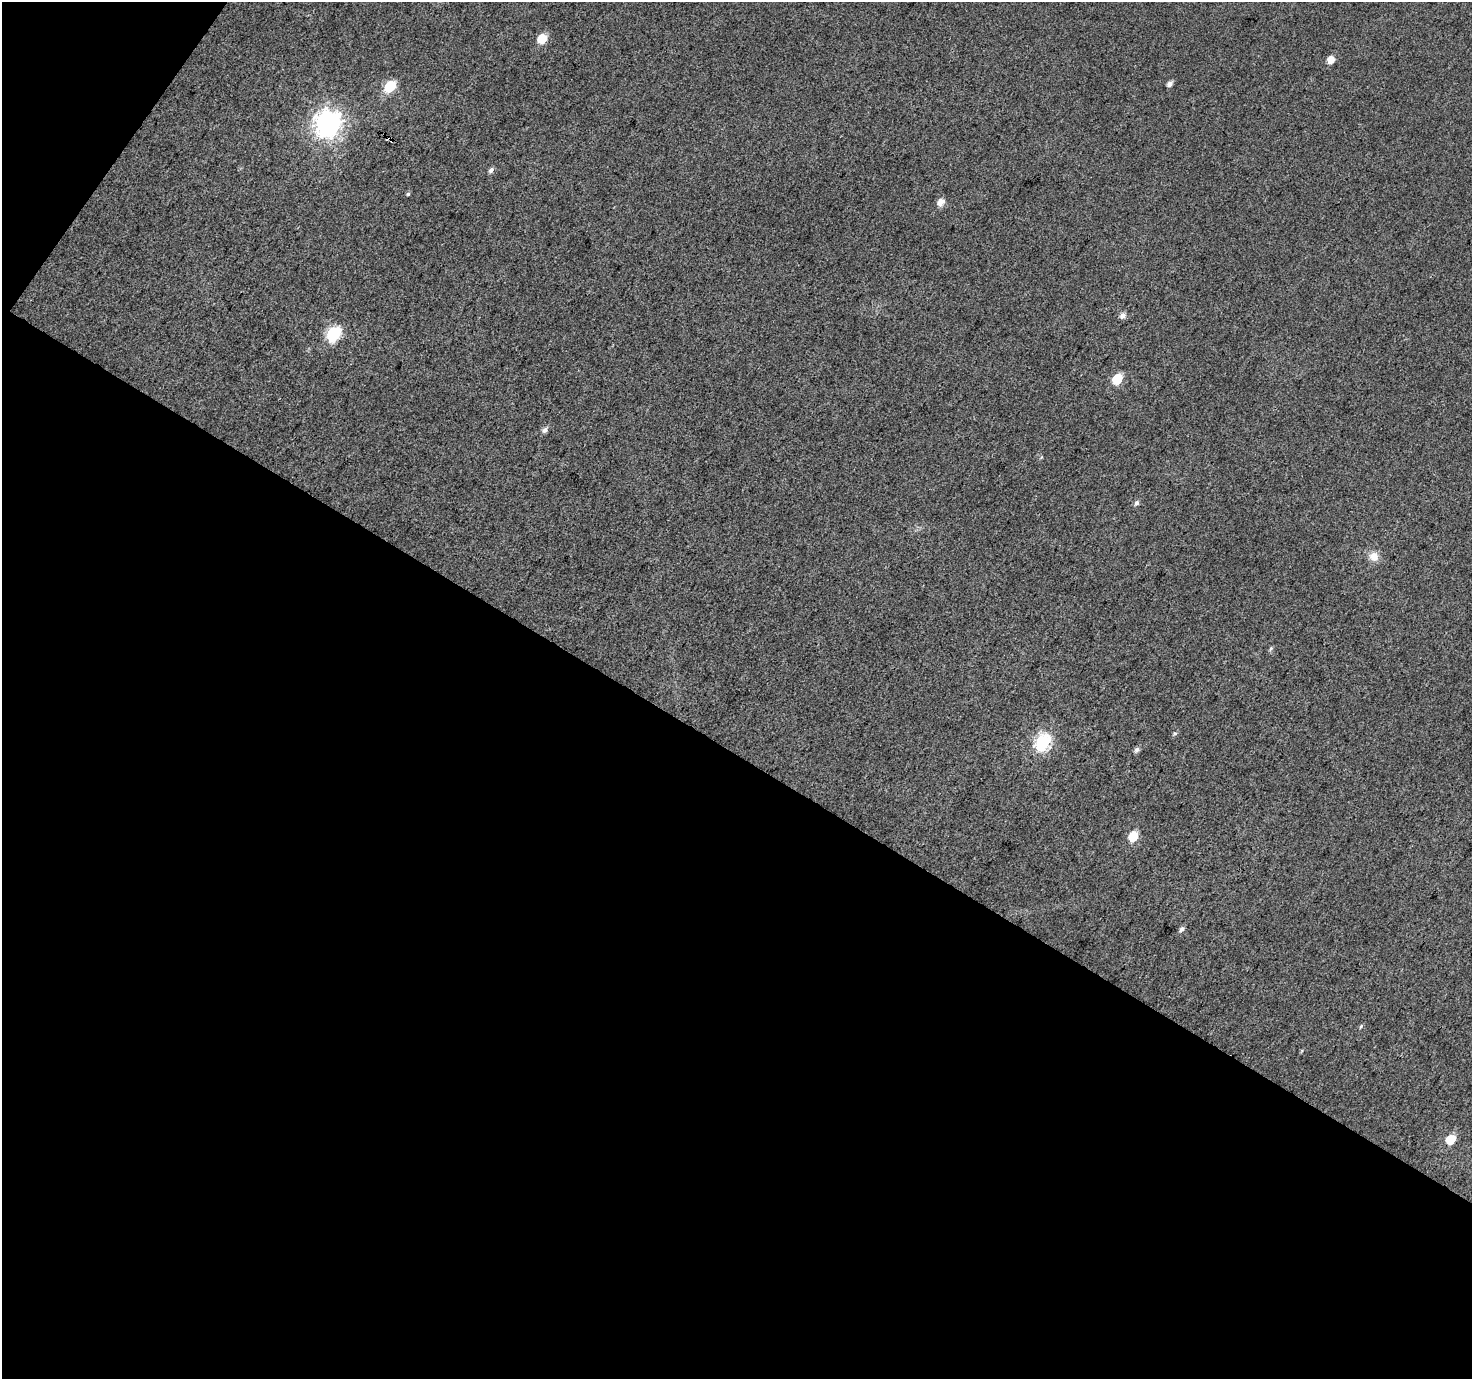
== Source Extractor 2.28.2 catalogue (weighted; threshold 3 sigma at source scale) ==
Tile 3 of 2 x 2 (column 1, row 2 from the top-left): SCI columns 2-1471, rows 118-1494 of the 2941 x 2969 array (HDU 1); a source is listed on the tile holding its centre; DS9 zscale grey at full resolution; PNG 1474 x 1381 px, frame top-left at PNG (2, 2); no overlay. Shown black and unused: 47% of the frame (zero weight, under 3 of 4 exposures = <1% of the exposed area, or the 3 px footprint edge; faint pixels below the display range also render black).
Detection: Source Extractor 2.28.2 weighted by HDU 2 'WHT'; one run over the whole footprint, this tile lists its part. Background 0.0273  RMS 0.011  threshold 0.0513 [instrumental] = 3 sigma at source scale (4.5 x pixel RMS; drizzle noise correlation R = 1.50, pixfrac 1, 0.0396/0.0396 arcsec/px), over >= 5 px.
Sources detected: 24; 2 cosmic-ray / hot-pixel residue — not listed; the other 22 listed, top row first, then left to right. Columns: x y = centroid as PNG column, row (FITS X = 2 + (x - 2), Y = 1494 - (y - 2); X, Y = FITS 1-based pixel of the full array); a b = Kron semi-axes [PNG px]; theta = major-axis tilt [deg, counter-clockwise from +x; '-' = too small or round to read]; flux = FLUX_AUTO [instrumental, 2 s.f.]
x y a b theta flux
542 38 6 6 - 31
1331 60 6 5 - 11
1170 84 6 5 - 4.9
390 86 7 6 - 64
328 123 10 9 - 930
491 170 7 5 48 3.4
408 194 4 4 - 1.6
941 202 7 6 - 9.8
1122 316 7 6 - 5.2
334 333 8 6 50 140
1117 379 7 6 - 46
545 430 7 5 47 4.3
1136 503 7 5 58 3.1
1374 556 12 12 - 11
1271 649 6 5 - 2.1
1175 733 6 5 - 1.7
1043 741 8 7 - 180
1137 750 7 6 - 3.5
1133 836 6 6 - 37
1182 929 7 5 49 3.4
1361 1026 6 3 60 1.4
1450 1139 6 6 - 31